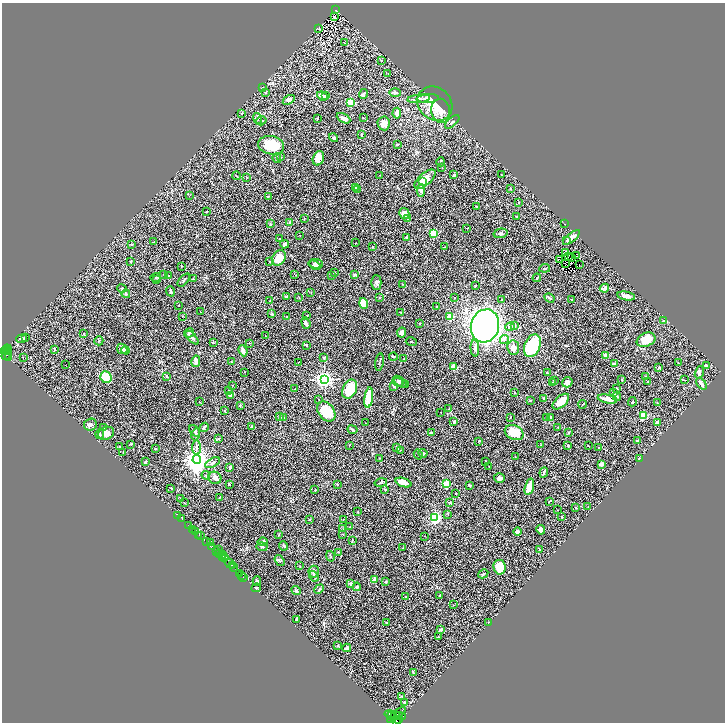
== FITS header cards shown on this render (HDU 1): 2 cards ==
NAXIS1  =                 1446
NAXIS2  =                 1440

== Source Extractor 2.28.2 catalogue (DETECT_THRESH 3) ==
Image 1446 x 1440 px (HDU 1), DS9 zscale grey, zoomed out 1/2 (1 PNG px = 2 x 2 image px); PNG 727 x 724 px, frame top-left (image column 2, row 1439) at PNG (2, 3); each listed source drawn as its Kron ellipse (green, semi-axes under 4 px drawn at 4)
Background 0.351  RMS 0.019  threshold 0.0567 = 3 sigma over >= 5 px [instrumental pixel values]
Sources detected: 415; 52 cannot appear on this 1/2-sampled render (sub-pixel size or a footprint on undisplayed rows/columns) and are neither listed nor drawn; the other 363 listed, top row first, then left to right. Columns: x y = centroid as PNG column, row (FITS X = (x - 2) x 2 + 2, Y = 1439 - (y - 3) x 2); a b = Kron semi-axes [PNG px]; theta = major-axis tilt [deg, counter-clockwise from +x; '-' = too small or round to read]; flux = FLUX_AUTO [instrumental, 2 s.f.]
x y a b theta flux
336 10 3 2 - 38
335 17 2 2 - 6.1
319 29 3 2 - 2
344 43 2 1 - 1.8
381 60 2 2 - 1.8
388 74 2 1 - 0.78
262 88 3 3 - 3
265 93 2 2 - 1.6
395 93 6 3 -2 8.8
363 94 5 3 - 9.4
322 96 5 3 - 11
326 96 4 2 - 4
419 99 11 3 6 9.2
428 99 11 4 3 20
289 100 6 4 32 9.9
351 102 3 3 - 240
435 104 19 16 -41 83
441 111 12 9 -82 35
397 113 5 3 - 25
241 114 3 2 - 1.8
317 118 3 2 - 2.2
343 118 7 3 -28 17
363 118 3 1 - 1.3
258 119 6 3 -69 6
261 121 5 4 - 7.2
452 122 9 2 41 5.6
384 123 7 6 - 27
362 134 4 2 - 2.2
334 138 4 3 - 8.4
271 145 13 9 -11 82
397 145 3 2 - 5.2
280 157 4 2 - 2.8
277 158 5 2 - 3.1
318 158 7 5 67 51
441 162 5 2 - 3.1
442 168 2 2 - 1.3
454 174 4 3 - 4.5
380 175 2 2 - 1.7
502 175 4 1 - 1.5
236 176 4 2 - 2.6
247 177 3 2 - 1.8
425 179 13 6 40 46
422 182 3 2 - 5.7
356 188 3 2 - 1.9
357 189 2 2 - 1.7
510 189 3 3 - 2.5
421 190 6 4 87 15
190 195 2 2 - 1.9
269 196 4 2 - 4.7
518 203 2 2 - 4.1
476 206 2 1 - 2.2
207 211 2 2 - 6.4
404 214 6 5 - 23
517 217 3 2 - 2
407 218 2 1 - 1.1
304 219 2 2 - 2.2
290 222 4 3 - 6
270 224 3 2 - 2.2
564 224 2 1 - 2.5
467 228 2 2 - 0.99
433 233 3 3 - 170
501 233 7 4 13 7.2
300 235 2 1 - 1.9
571 237 10 3 40 18
407 238 3 2 - 6.9
280 239 2 2 - 1.8
567 241 3 3 - 3
153 242 3 2 - 1.5
356 243 3 2 - 1.2
131 244 3 3 - 2.5
284 244 4 3 - 8.9
372 247 2 2 - 1.4
444 247 2 1 - 0.99
566 253 2 1 - 1.1
577 256 3 1 - 3.7
568 257 2 1 - 1.3
572 257 2 1 - 2.2
279 258 8 6 54 54
559 259 2 1 - 0.32
130 261 2 2 - 3
270 262 2 2 - 3.7
316 264 7 4 -6 15
566 264 3 1 - 0.011
315 265 6 3 -32 8.9
579 265 2 1 - 1.9
181 266 2 2 - 1.4
545 268 5 2 - 4.1
335 273 3 2 - 2.4
163 274 2 1 - 0.89
295 275 4 2 - 1.8
355 275 4 3 - 4
169 276 3 2 - 2.3
331 276 3 2 - 1.8
156 277 5 4 - 5.4
537 278 4 2 - 2.7
193 279 2 2 - 8
156 280 3 2 - 1.8
184 280 8 2 49 4.9
376 282 7 5 -88 11
403 284 3 2 - 1.8
475 286 2 2 - 2
122 288 5 2 - 2.2
604 288 5 3 - 20
170 291 5 3 - 5.8
311 292 2 1 - 1.1
126 294 4 3 - 4.2
626 296 9 3 -10 24
287 297 4 2 - 10
299 297 3 2 - 2.3
379 298 2 2 - 8.3
454 298 2 2 - 1.2
549 298 5 3 - 5.8
571 299 2 2 - 2.7
502 300 2 2 - 6.9
270 301 3 2 - 3
363 303 5 4 - 59
179 305 2 1 - 1.6
437 307 2 2 - 3.4
200 312 2 1 - 0.91
401 312 3 2 - 2.8
272 314 4 3 - 2.6
307 315 2 2 - 2
183 316 2 2 - 1.1
450 316 3 2 - 120
287 317 2 2 - 3.6
664 321 3 2 - 2.7
306 323 6 3 -71 11
419 324 2 2 - 7.9
485 326 17 14 74 1900
515 326 4 3 - 4.5
510 327 5 3 - 10
189 333 5 3 - 7.1
402 333 5 4 - 11
84 334 2 2 - 2.9
266 336 2 1 - 1.2
26 337 2 2 - 1.9
192 338 8 3 -46 9.3
22 339 5 3 - 6.4
504 339 5 4 - 7.9
646 340 10 6 23 54
99 341 4 3 - 4.7
411 342 5 1 - 1.4
213 343 4 2 - 2.1
249 343 2 2 - 1.7
307 346 3 2 - 2.2
532 346 12 7 67 220
475 348 8 4 -87 15
513 348 7 6 - 20
7 349 4 3 - 270
122 349 6 4 -46 14
55 350 2 2 - 4
126 350 4 3 - 3.3
3 351 3 2 - 390
6 351 2 1 - 170
243 351 6 3 -68 20
6 354 6 2 55 230
605 355 2 2 - 33
393 356 4 2 - 3.7
8 357 4 2 - 92
23 357 2 2 - 11
324 358 3 3 - 5.5
404 359 2 2 - 2.1
196 361 6 4 78 18
232 362 2 1 - 1
298 362 2 1 - 1.3
379 362 9 2 81 4.2
614 363 3 2 - 5.2
678 363 2 2 - 1.5
65 365 2 1 - 0.9
706 366 4 3 - 11
454 367 4 3 - 77
659 368 2 2 - 5.3
244 372 2 1 - 0.87
699 372 6 3 71 9.9
547 373 2 2 - 14
167 376 4 3 - 3.3
646 376 4 2 - 2.5
106 377 6 5 - 72
325 379 3 3 - 1800
555 380 2 2 - 0.91
622 380 2 2 - 2.5
685 380 2 1 - 3.8
648 381 2 2 - 1.6
398 382 5 3 - 4.5
400 382 8 4 -37 7.8
567 382 5 5 - 22
552 383 4 2 - 3.1
701 384 6 3 -50 16
232 385 2 2 - 1
405 385 3 2 - 1.3
394 386 4 2 - 3.9
295 389 2 1 - 2.2
350 389 10 7 63 93
617 389 3 3 - 3.3
229 391 3 2 - 2.1
514 392 3 2 - 1.4
613 392 4 3 - 10
230 395 3 3 - 12
617 396 4 2 - 2.9
369 398 10 3 82 130
544 398 2 2 - 26
319 399 2 1 - 1.8
607 399 10 3 -12 31
530 401 4 2 - 2.3
199 402 2 2 - 1.4
561 402 10 5 42 46
632 402 5 2 - 2.7
657 403 3 2 - 1.3
582 404 4 1 - 2.4
240 406 4 3 - 2.5
449 408 3 1 - 1.2
224 411 2 2 - 3.5
326 411 11 8 -53 79
441 412 2 1 - 0.79
644 415 4 4 - 58
280 417 3 2 - 1.6
510 417 2 2 - 1.9
550 417 3 3 - 3.3
283 418 2 2 - 1.2
546 418 3 2 - 1.8
454 422 3 2 - 4.5
657 422 3 3 - 6.8
365 423 2 1 - 1.1
90 425 6 6 - 9.6
204 427 5 3 - 5.6
252 427 3 2 - 8.3
558 427 3 2 - 1.7
103 428 4 3 - 4.7
352 430 5 2 - 4.6
194 431 6 3 -51 7.3
568 432 3 2 - 2.5
106 433 8 6 23 19
431 433 3 2 - 4.3
514 433 10 7 -25 78
100 434 5 2 - 3.9
196 435 6 3 76 7.7
218 438 4 3 - 3.8
478 441 3 2 - 2.7
637 441 4 3 - 7
131 444 3 2 - 2.2
349 445 2 1 - 1
541 445 2 2 - 1.2
119 446 3 2 - 1.9
568 446 3 2 - 2.7
589 446 4 1 - 1.3
397 447 2 2 - 5.3
156 448 2 2 - 7.1
196 448 7 2 -89 6.6
599 448 2 2 - 2.7
400 450 2 1 - 1
123 452 2 1 - 1.1
423 453 4 3 - 5.1
418 454 5 2 - 3
515 456 2 2 - 0.91
380 458 3 2 - 1.9
639 459 2 2 - 4.3
197 460 4 4 - 4400
145 462 3 2 - 5
485 462 2 2 - 1.9
213 463 8 3 30 11
601 464 4 3 - 22
489 466 2 2 - 1.2
230 468 3 2 - 11
544 472 5 2 - 5.4
206 475 4 3 - 3.6
215 478 6 6 - 12
499 478 5 5 - 11
404 482 8 4 -20 34
381 483 6 3 13 4.7
229 484 2 1 - 2.2
337 484 2 2 - 9.2
446 484 3 2 - 170
469 485 2 2 - 18
529 487 8 4 75 45
171 488 3 2 - 1.8
385 489 4 2 - 3.2
315 490 2 1 - 1.7
456 494 2 2 - 1.8
181 498 3 2 - 1.3
219 498 3 2 - 1.8
549 501 4 2 - 2
185 503 2 2 - 1.3
450 503 3 2 - 1.7
588 507 2 2 - 1.9
575 508 2 2 - 1
558 510 2 2 - 1.4
358 512 3 2 - 1.4
448 514 2 2 - 1.2
178 516 3 1 - 6
561 516 2 2 - 2.8
181 518 3 1 - 4.9
435 518 3 3 - 810
343 519 2 2 - 2.6
309 520 2 2 - 1.5
189 526 2 1 - 9.9
350 527 2 1 - 1.5
192 529 3 2 - 75
343 529 3 2 - 2.2
541 530 5 4 - 23
195 532 3 2 - 220
517 532 4 4 - 12
279 534 4 2 - 2.7
343 534 2 2 - 1.7
199 535 3 1 - 22
201 535 2 2 - 15
425 536 2 1 - 0.78
352 540 3 2 - 1.3
206 542 3 2 - 180
263 542 5 3 - 9.8
210 543 3 1 - 10
284 546 5 3 - 5.1
212 547 3 3 - 370
262 547 5 3 - 3.9
403 548 2 2 - 2
218 550 3 1 - 150
539 550 2 2 - 4.2
216 552 4 1 - 150
338 552 3 2 - 1.8
219 554 3 1 - 230
223 555 3 2 - 310
330 556 5 3 - 3.2
223 557 2 1 - 82
225 558 3 2 - 270
280 561 6 3 -54 4.6
230 563 5 2 - 270
232 565 2 1 - 340
300 566 2 2 - 1.2
500 567 7 6 - 94
234 568 4 3 - 360
314 572 6 5 - 8.6
240 573 2 1 - 15
483 574 5 2 - 5.1
241 575 2 1 - 8.6
314 576 5 3 - 4.3
243 577 2 1 - 15
374 580 2 2 - 48
257 581 5 4 - 9.1
386 582 2 2 - 10
351 583 4 3 - 8.4
357 587 4 3 - 5.9
256 588 5 3 - 4
319 589 5 3 - 4.1
296 590 5 4 - 4.5
440 596 3 2 - 1.6
405 597 3 3 - 3
453 605 2 2 - 2.4
296 620 3 2 - 6.1
386 622 2 2 - 2.7
488 622 2 1 - 1.2
441 629 3 3 - 6.2
438 637 3 2 - 1.4
338 646 2 2 - 5.4
347 648 4 3 - 8.8
413 672 3 2 - 2.6
402 696 4 2 - 3.7
404 702 3 3 - 3.6
389 714 5 3 - 2300
396 715 11 3 38 2500
391 716 4 2 - 1800
399 716 3 3 - 1700
402 716 3 2 - 350
398 719 3 2 - 1100
397 721 2 2 - 850
At the frame edge (FLAGS 8, measured only in part): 1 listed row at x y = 397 721
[52 sub-pixel or undisplayed-footprint detections neither listed nor drawn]